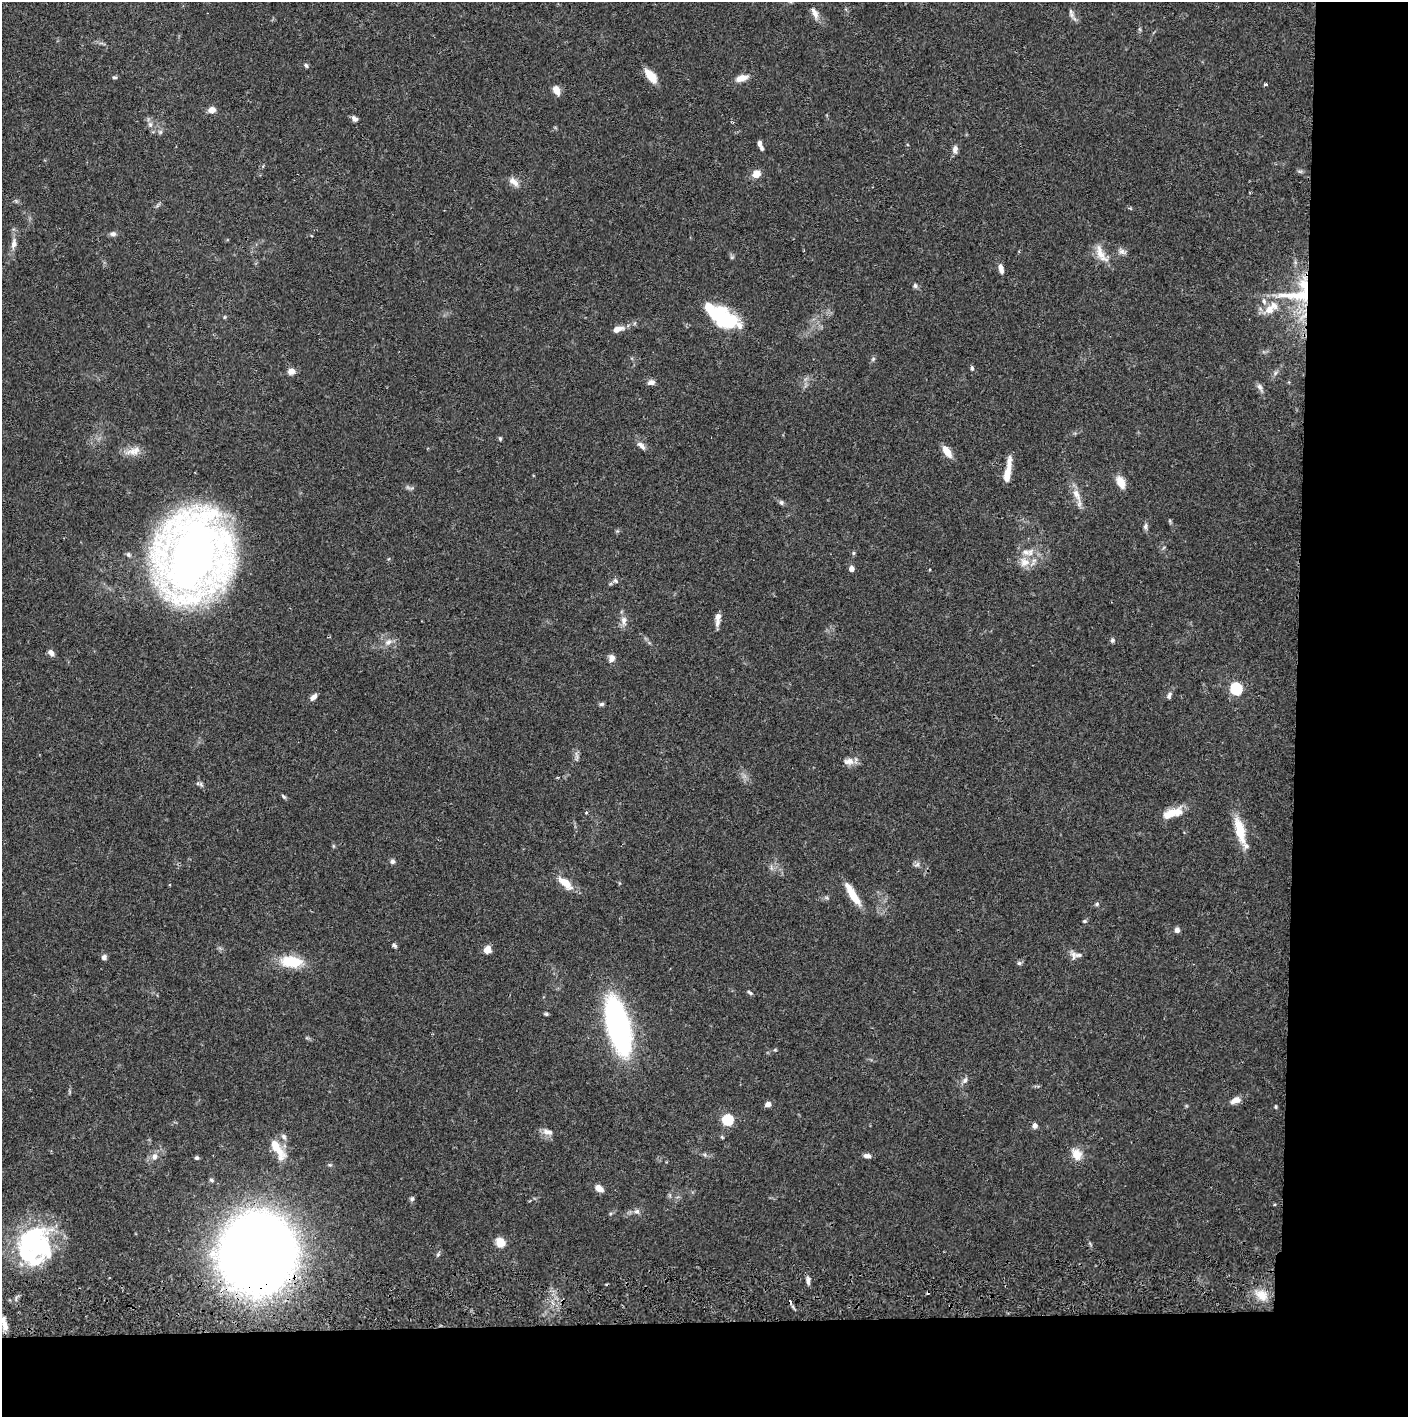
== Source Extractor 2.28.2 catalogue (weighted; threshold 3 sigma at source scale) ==
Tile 9 of 3 x 3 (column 3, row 3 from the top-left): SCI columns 2816-4221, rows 57-1471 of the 4228 x 4359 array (HDU 1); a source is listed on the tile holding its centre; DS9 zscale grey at full resolution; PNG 1410 x 1419 px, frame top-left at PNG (2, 2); no overlay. Shown black and unused: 14% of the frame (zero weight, under 2 of 3 exposures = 3% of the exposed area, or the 3 px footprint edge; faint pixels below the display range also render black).
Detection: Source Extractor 2.28.2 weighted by HDU 2 'WHT'; one run over the whole footprint, this tile lists its part. Background 0.0678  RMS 0.0048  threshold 0.0218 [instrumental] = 3 sigma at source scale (4.5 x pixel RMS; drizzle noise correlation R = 1.50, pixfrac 1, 0.05/0.05 arcsec/px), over >= 5 px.
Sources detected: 124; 3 inside a brighter object's white glare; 2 cosmic-ray / hot-pixel residue — not listed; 9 inside a brighter listed object's ellipse — not listed separately; the other 110 listed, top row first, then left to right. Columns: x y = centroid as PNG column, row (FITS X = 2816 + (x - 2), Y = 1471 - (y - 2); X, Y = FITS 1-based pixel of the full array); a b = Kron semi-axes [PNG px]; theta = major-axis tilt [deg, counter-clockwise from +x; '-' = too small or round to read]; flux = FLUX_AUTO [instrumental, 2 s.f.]
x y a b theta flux
815 13 19 7 -66 3.3
1071 15 9 6 -73 1.8
306 65 6 5 - 0.96
651 76 18 8 -50 7.2
114 77 6 5 - 0.82
742 78 15 7 16 4.6
1265 84 6 3 9 0.66
556 90 8 6 -62 5.6
212 110 7 6 - 3.6
355 119 9 6 -41 1.7
150 124 8 6 -69 1.6
160 132 6 5 - 0.93
759 143 7 5 -82 1.7
955 149 10 6 85 2.2
1300 171 7 4 -1 0.87
756 174 11 9 32 3.8
514 182 15 8 -39 3.5
113 234 8 7 - 1.6
14 244 16 7 81 3.4
1122 252 11 7 -23 2
1101 254 29 10 -63 6.4
1001 269 10 5 -77 2.8
915 285 6 5 - 1.1
1301 295 66 19 0 35
224 317 6 4 89 0.54
727 320 34 18 -46 28
618 329 13 7 16 3.8
873 359 7 4 46 0.82
972 368 5 4 - 1.2
291 371 9 7 2 2.9
1275 373 7 4 71 0.97
651 383 11 6 4 2
1260 387 13 6 -65 1.9
500 438 6 4 -69 0.7
641 446 14 6 -44 2.4
133 451 22 10 14 5.1
947 452 13 7 -56 6.1
1008 470 29 6 81 7.5
1121 482 11 7 -66 7.5
1076 494 18 9 -64 5.3
781 502 7 6 - 1.1
1170 521 6 4 -72 0.63
1145 526 9 6 85 1.4
853 553 5 5 - 0.7
193 556 64 52 76 470
1024 562 13 12 - 5.9
851 569 5 4 - 3.4
615 581 8 5 -41 1.1
718 619 16 6 83 3.3
624 621 15 8 -87 3.1
1112 640 6 5 - 1
388 642 10 8 30 2.7
51 653 8 5 -53 2.3
611 658 9 8 - 2.5
1236 689 6 5 - 60
1169 696 10 5 68 1.4
313 697 9 5 45 2.3
602 704 6 5 - 1
576 756 16 4 -85 1.6
849 761 14 9 2 3.4
201 784 8 6 -34 1.1
284 796 8 4 -42 0.88
586 813 5 3 - 0.41
1170 814 25 9 29 8.5
1240 830 34 11 -76 14
333 846 6 4 -89 0.6
393 861 6 6 - 1.3
917 864 9 5 30 1.4
565 883 20 9 -41 7.9
852 894 29 8 -59 9.4
1097 904 6 5 - 0.83
1084 921 5 5 - 0.68
1177 930 5 5 - 2.1
394 945 6 4 -35 0.96
487 950 7 6 - 4.8
1073 955 13 8 -75 2.3
104 957 7 7 - 1.4
291 962 24 13 -5 16
1019 963 6 5 - 1
750 992 8 4 -41 0.82
546 1014 5 4 - 0.78
618 1026 36 14 -75 190
775 1050 5 3 - 0.51
965 1080 10 6 57 1.7
1236 1100 12 7 24 3.9
768 1104 7 6 - 2.1
1276 1107 5 3 - 0.57
728 1120 6 6 - 39
1035 1126 5 5 - 2.6
548 1132 15 7 -16 3
284 1137 9 6 -53 1.6
722 1137 6 3 -45 0.54
276 1147 32 10 -51 9.8
1077 1154 16 13 -58 5.8
867 1156 8 5 -10 2.1
154 1157 10 8 79 2.8
197 1158 5 5 - 0.87
330 1165 6 4 -17 0.66
211 1180 7 4 -28 0.84
599 1188 8 5 -34 4.9
412 1199 7 5 73 1
637 1211 8 7 - 1.7
500 1242 8 7 - 7.7
34 1243 43 37 -36 66
1090 1244 7 3 -54 0.67
258 1253 47 45 76 900
438 1255 6 5 - 0.83
808 1280 10 5 -84 1.9
1262 1295 17 13 -40 7.4
4 1324 18 6 -75 4.4
Overlapping masked pixels (flux is a lower limit): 2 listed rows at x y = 1301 295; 258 1253
Isophote crosses this tile's border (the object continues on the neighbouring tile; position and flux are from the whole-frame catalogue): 1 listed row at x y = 815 13